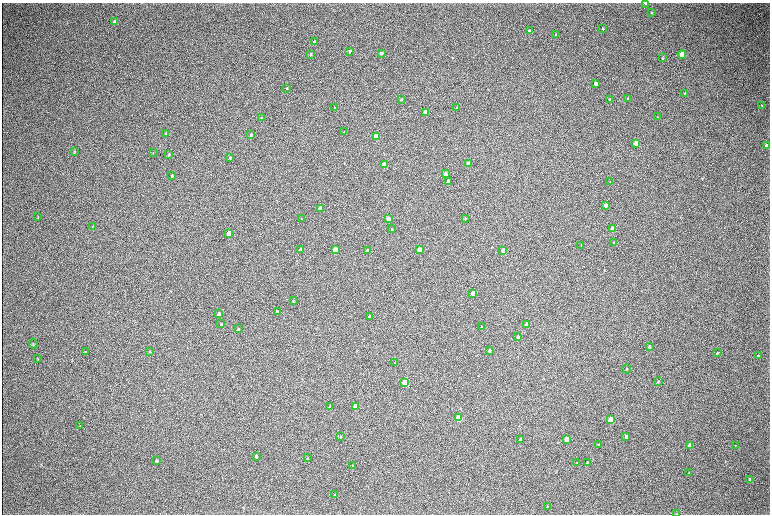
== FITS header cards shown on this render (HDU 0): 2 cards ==
NAXIS1  =                 1536 / length of data axis 1
NAXIS2  =                 1024 / length of data axis 2

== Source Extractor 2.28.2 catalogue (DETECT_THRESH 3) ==
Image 1536 x 1024 px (HDU 0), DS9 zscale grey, zoomed out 1/2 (1 PNG px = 2 x 2 image px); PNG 772 x 516 px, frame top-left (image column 1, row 1023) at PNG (2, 3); each listed source drawn as its Kron ellipse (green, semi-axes under 4 px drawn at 4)
Background 314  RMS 23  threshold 69.2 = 3 sigma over >= 5 px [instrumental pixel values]
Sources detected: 103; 1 cannot appear on this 1/2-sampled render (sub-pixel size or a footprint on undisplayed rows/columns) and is neither listed nor drawn; the other 102 listed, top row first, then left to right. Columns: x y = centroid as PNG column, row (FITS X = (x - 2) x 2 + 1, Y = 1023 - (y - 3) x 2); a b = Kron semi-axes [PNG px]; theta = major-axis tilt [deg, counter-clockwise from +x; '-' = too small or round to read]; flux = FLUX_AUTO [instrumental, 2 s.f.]
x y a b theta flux
645 3 3 1 - 2900
651 13 3 2 - 3000
115 22 4 3 - 46000
603 28 4 2 - 4100
529 31 3 3 - 17000
555 34 3 3 - 4500
314 42 3 3 - 5600
349 51 3 3 - 4200
381 53 3 3 - 12000
311 54 3 2 - 3300
682 54 4 3 - 74000
662 58 4 3 - 3500
595 83 3 3 - 19000
287 88 3 2 - 2300
685 93 3 2 - 4400
610 99 3 3 - 5900
628 99 3 2 - 3500
401 100 3 3 - 5300
762 105 3 2 - 1900
335 107 2 2 - 5800
457 108 3 2 - 3200
426 112 3 3 - 150000
657 117 3 3 - 2200
261 118 4 3 - 3400
344 132 3 2 - 1800
166 133 4 3 - 8400
251 135 3 3 - 7000
376 136 3 3 - 220000
636 143 4 3 - 91000
766 146 4 3 - 30000
75 151 3 2 - 2500
153 153 3 2 - 1700
169 155 4 3 - 5300
230 158 3 2 - 5100
468 164 3 3 - 39000
384 165 3 3 - 130000
445 174 3 3 - 71000
172 176 3 2 - 7000
448 181 3 3 - 20000
610 182 3 2 - 1900
605 205 3 3 - 24000
320 208 3 3 - 75000
38 216 3 2 - 2300
465 218 4 3 - 5200
301 219 2 2 - 2700
388 219 3 3 - 68000
93 226 3 3 - 2300
392 229 3 2 - 4400
613 229 4 3 - 72000
228 233 3 3 - 63000
614 243 4 3 - 8100
581 245 3 2 - 2700
300 249 3 2 - 14000
335 250 3 3 - 190000
367 250 3 3 - 15000
419 250 3 3 - 76000
503 250 3 3 - 93000
473 293 3 3 - 90000
293 301 3 2 - 4900
277 312 3 3 - 9600
219 314 3 3 - 13000
369 317 3 2 - 9900
221 324 3 3 - 3300
527 325 3 3 - 44000
481 327 3 3 - 2900
238 329 3 2 - 3000
518 337 3 3 - 18000
33 344 5 3 - 3700
649 347 3 3 - 7700
489 350 3 3 - 8000
150 351 3 3 - 3300
85 352 3 2 - 4200
717 353 4 3 - 3700
758 355 3 3 - 3900
37 358 3 3 - 2700
395 363 3 2 - 3800
627 369 4 2 - 3000
658 381 3 2 - 3000
405 382 4 3 - 240000
330 406 3 3 - 5500
355 406 4 3 - 150000
458 418 4 3 - 340000
610 420 4 3 - 230000
80 426 3 2 - 2500
341 436 4 3 - 4400
626 436 4 3 - 8900
520 439 3 3 - 14000
567 439 4 3 - 170000
599 445 3 2 - 6200
690 445 4 3 - 33000
735 446 3 2 - 2100
256 456 3 3 - 11000
307 458 3 2 - 2600
157 461 4 3 - 5600
577 462 3 2 - 2300
587 462 4 3 - 3800
352 465 3 2 - 2400
689 473 3 2 - 2300
750 480 4 3 - 15000
335 495 3 2 - 2600
547 506 4 3 - 2800
677 514 3 1 - 2800
At the frame edge (FLAGS 8, measured only in part): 1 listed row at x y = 677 514
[1 sub-pixel or undisplayed-footprint detection neither listed nor drawn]